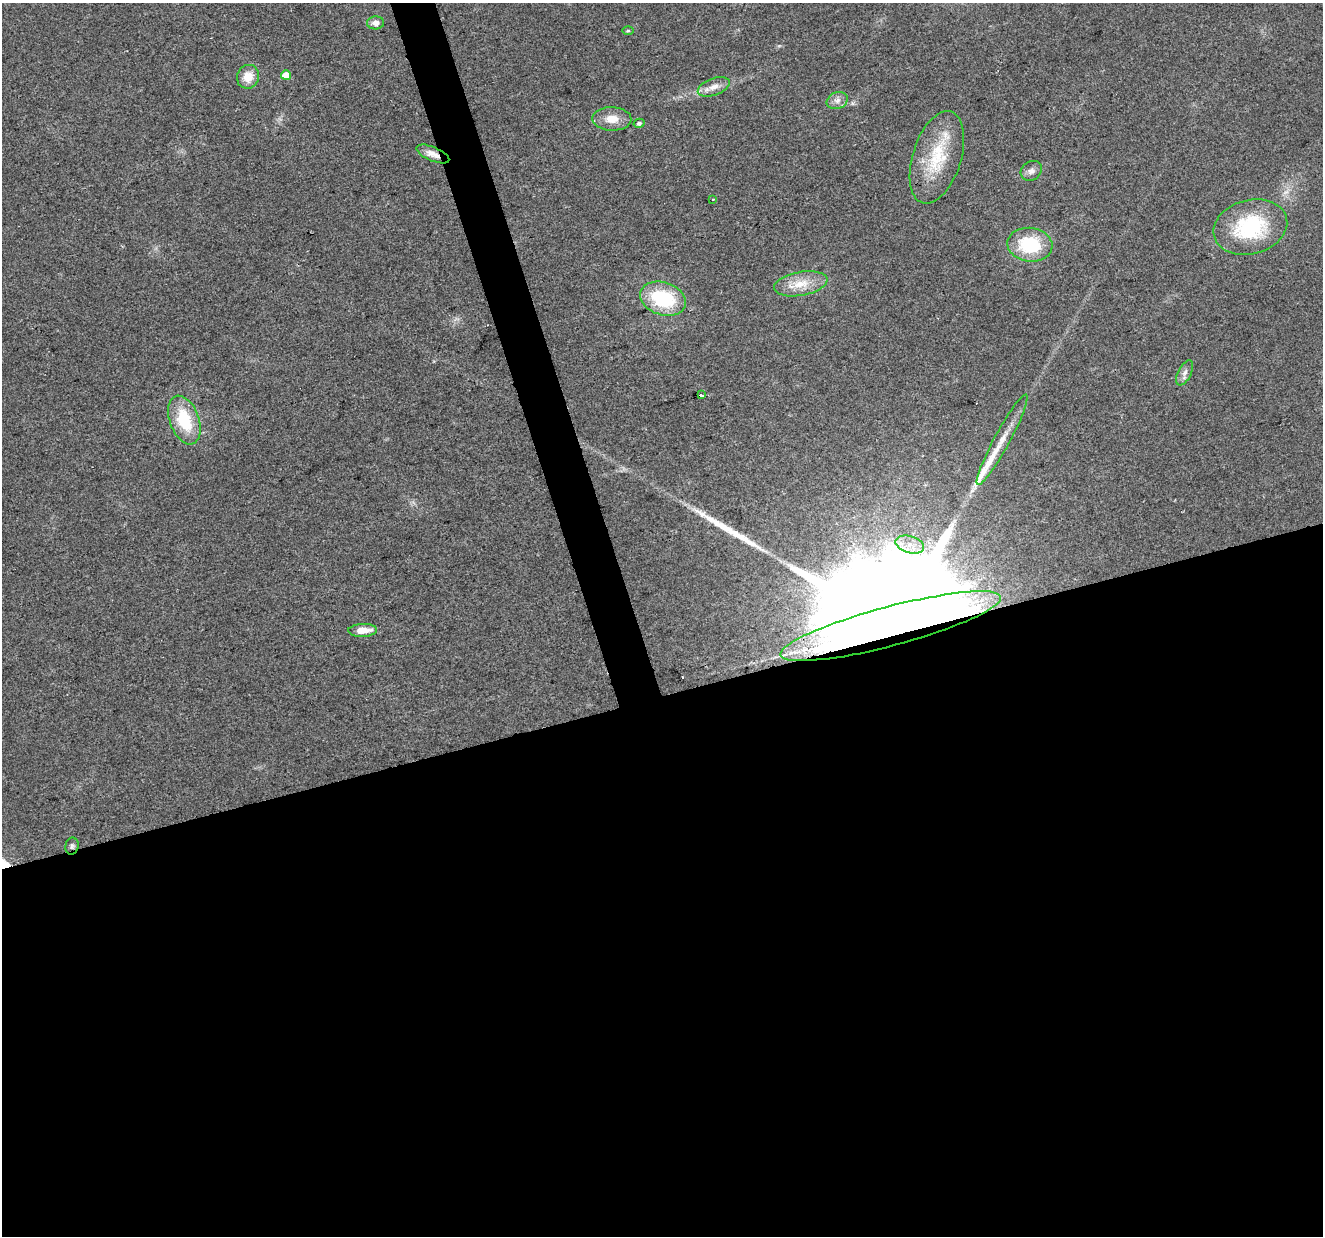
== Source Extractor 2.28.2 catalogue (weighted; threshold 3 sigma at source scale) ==
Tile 15 of 4 x 4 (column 3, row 4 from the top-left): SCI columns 2643-3963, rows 56-1289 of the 5285 x 5096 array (HDU 1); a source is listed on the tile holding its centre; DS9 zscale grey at full resolution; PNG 1325 x 1238 px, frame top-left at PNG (2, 3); each listed source drawn as its Kron ellipse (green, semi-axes under 4 px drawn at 4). Shown black and unused: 46% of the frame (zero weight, under 2 of 3 exposures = <1% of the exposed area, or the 3 px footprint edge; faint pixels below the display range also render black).
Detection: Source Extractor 2.28.2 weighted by HDU 2 'WHT'; one run over the whole footprint, this tile lists its part. Background 0.0283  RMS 0.0061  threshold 0.0276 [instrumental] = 3 sigma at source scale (4.5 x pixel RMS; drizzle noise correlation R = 1.50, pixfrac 1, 0.0396/0.0396 arcsec/px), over >= 5 px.
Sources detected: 30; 3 cosmic-ray / hot-pixel residue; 2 long thin detections or spike segments (spike, bleed or trail) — neither listed nor drawn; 1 inside a brighter listed object's ellipse — not listed separately; the other 24 listed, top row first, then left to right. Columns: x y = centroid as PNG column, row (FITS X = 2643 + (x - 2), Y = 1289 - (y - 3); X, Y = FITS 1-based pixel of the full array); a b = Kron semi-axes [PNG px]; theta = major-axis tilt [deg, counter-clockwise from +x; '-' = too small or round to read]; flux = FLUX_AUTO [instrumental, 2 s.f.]
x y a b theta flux
376 23 8 6 4 3.5
628 31 5 4 - 0.76
286 75 5 5 - 9.2
248 77 12 11 - 8.9
714 87 17 8 20 5.4
837 100 11 8 22 3.4
612 119 19 12 -1 8.5
639 123 5 4 - 1.7
433 154 18 7 -23 5.1
937 157 48 24 73 33
1031 171 11 9 35 3
713 199 3 3 - 0.53
1250 227 37 27 15 52
1030 245 22 17 -6 34
801 284 27 12 10 12
663 299 24 16 -18 42
1185 373 14 6 63 3
701 395 3 3 - 150
184 420 25 14 -70 28
1002 440 51 8 62 14
910 545 15 8 -16 7.6
891 626 114 19 15 110000
363 630 14 6 3 8.4
72 846 8 6 82 1.7
Overlapping masked pixels (flux is a lower limit): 4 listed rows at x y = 433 154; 701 395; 891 626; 72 846